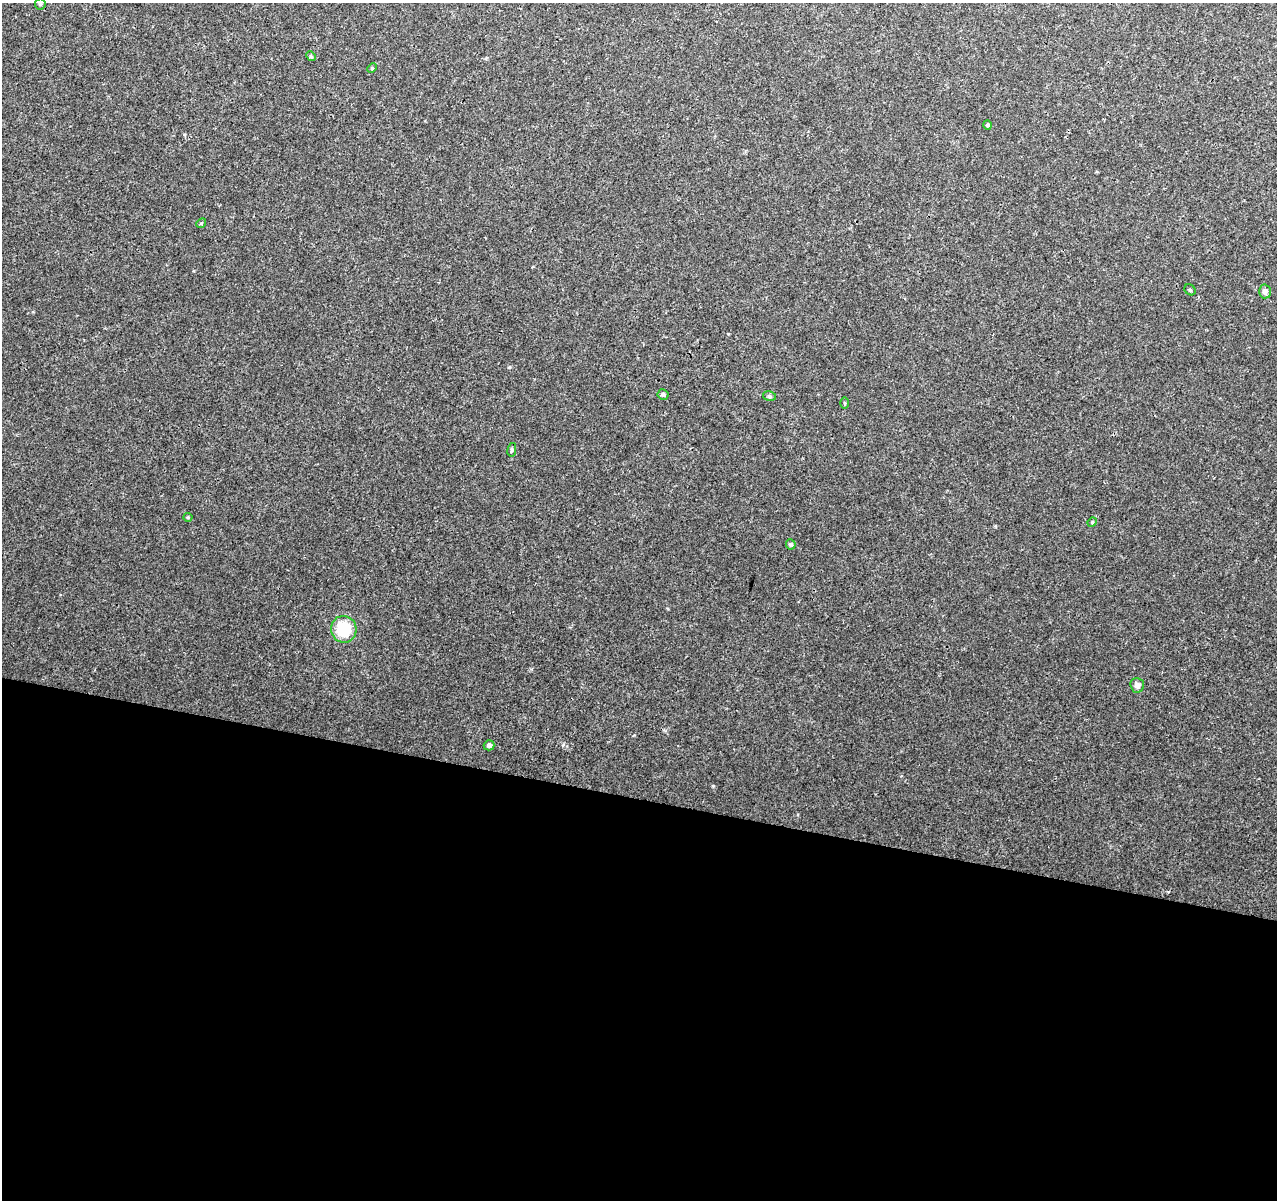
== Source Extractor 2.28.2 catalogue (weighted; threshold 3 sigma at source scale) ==
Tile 14 of 4 x 4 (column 2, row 4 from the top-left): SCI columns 1286-2560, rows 286-1483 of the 5117 x 5298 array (HDU 1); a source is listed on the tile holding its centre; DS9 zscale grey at full resolution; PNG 1279 x 1202 px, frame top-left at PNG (2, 3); each listed source drawn as its Kron ellipse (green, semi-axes under 4 px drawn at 4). Shown black and unused: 34% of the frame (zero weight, under 3 of 4 exposures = <1% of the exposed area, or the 3 px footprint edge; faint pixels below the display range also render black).
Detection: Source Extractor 2.28.2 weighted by HDU 2 'WHT'; one run over the whole footprint, this tile lists its part. Background 0.0078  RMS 0.0023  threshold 0.0102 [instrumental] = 3 sigma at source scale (4.5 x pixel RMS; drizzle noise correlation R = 1.50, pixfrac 1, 0.0396/0.0396 arcsec/px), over >= 5 px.
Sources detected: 17; all 17 listed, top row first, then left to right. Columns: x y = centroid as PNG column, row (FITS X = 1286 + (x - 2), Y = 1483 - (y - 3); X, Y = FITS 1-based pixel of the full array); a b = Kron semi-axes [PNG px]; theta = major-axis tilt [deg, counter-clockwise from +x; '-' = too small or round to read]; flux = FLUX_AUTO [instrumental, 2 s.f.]
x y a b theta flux
40 4 6 5 - 0.4
311 56 5 4 - 0.29
372 68 5 4 - 0.24
988 125 4 4 - 0.41
201 223 5 4 - 0.3
1190 290 6 5 - 0.35
1265 291 7 6 - 0.94
663 394 5 5 - 0.58
769 396 6 5 - 0.41
845 403 6 4 -89 0.27
512 450 7 4 81 0.36
188 517 4 4 - 0.26
1092 522 5 4 - 0.26
791 544 5 5 - 0.53
344 629 13 12 - 9.3
1137 685 7 7 - 1.1
489 745 5 5 - 0.75
Unlisted compact peaks at least as high as the median listed source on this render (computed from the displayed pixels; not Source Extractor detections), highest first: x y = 713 786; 509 367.